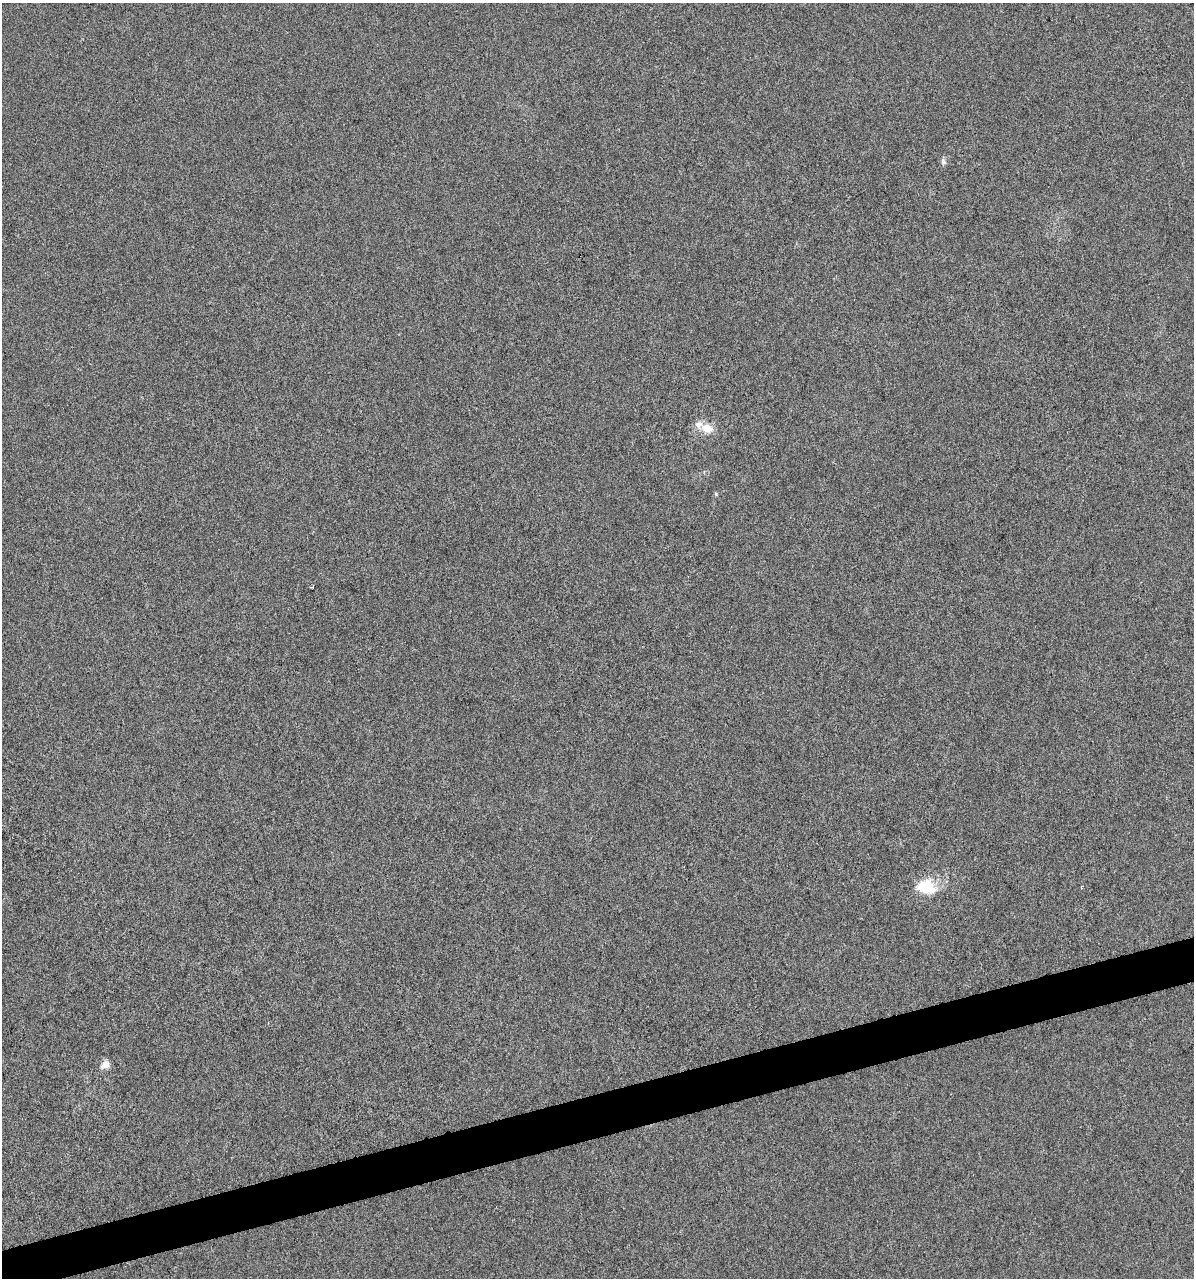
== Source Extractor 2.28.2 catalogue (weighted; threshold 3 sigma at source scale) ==
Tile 7 of 4 x 4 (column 3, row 2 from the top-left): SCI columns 2477-3668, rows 2555-3830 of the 4903 x 5108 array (HDU 1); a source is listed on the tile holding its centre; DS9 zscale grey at full resolution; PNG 1196 x 1280 px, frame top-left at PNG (2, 3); no overlay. Shown black and unused: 3% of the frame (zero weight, under 3 of 6 exposures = <1% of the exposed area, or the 3 px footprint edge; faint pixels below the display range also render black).
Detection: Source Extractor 2.28.2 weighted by HDU 2 'WHT'; one run over the whole footprint, this tile lists its part. Background 4.23e-04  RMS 0.0027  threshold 0.0109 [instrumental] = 3 sigma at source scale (4.09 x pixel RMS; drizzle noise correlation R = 1.36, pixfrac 0.8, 0.0396/0.0396 arcsec/px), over >= 5 px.
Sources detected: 7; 1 inside a brighter listed object's ellipse — not listed separately; the other 6 listed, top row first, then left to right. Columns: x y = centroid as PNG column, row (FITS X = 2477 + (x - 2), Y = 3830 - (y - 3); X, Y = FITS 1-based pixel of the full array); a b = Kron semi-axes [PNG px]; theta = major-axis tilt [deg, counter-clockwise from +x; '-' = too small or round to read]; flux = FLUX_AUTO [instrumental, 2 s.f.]
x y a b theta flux
943 162 9 6 -75 0.74
707 428 16 11 -19 3.6
716 494 5 4 - 0.28
312 587 4 2 - 0.25
926 887 27 19 -12 7.5
105 1065 12 9 29 1.8